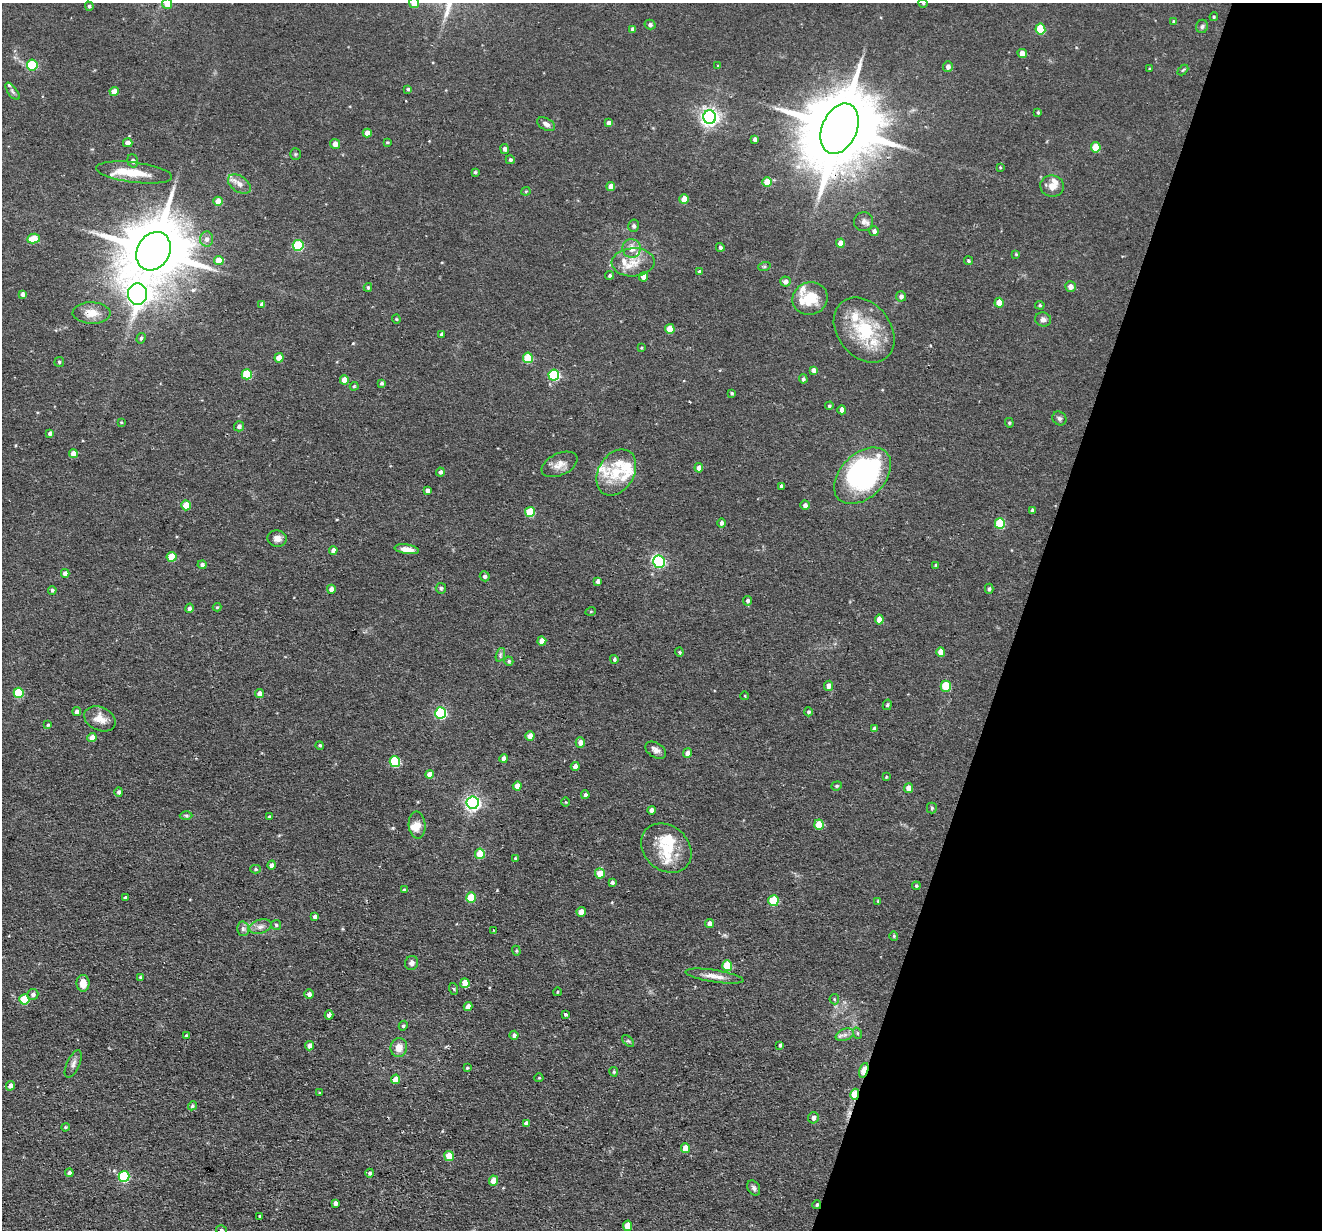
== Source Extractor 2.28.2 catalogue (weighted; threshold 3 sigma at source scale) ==
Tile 8 of 4 x 4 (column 4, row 2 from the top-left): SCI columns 3959-5278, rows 2584-3811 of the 5278 x 5295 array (HDU 1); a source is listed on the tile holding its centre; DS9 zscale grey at full resolution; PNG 1324 x 1232 px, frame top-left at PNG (2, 3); each listed source drawn as its Kron ellipse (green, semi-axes under 4 px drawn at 4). Shown black and unused: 23% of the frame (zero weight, under 2 of 3 exposures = <1% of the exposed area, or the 3 px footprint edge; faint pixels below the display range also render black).
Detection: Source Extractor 2.28.2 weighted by HDU 2 'WHT'; one run over the whole footprint, this tile lists its part. Background 0.0571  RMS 0.0069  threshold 0.031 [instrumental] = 3 sigma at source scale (4.5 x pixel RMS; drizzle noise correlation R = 1.50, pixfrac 1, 0.05/0.05 arcsec/px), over >= 5 px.
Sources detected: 264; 3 inside a brighter object's white glare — neither listed nor drawn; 17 inside a brighter listed object's ellipse — not listed separately; the other 244 listed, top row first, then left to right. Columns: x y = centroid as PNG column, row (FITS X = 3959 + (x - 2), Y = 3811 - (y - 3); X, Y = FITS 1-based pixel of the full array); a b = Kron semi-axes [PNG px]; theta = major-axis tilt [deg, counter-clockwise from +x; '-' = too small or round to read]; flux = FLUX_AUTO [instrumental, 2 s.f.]
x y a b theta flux
414 3 5 5 - 8.3
923 3 4 3 - 0.54
167 4 5 5 - 11
89 6 5 4 - 1.4
1214 17 4 4 - 0.85
1174 22 4 4 - 0.99
650 25 5 5 - 1.9
1202 26 7 6 - 1.4
633 29 4 3 - 1.9
1040 29 5 5 - 26
1022 53 4 4 - 5.5
32 65 5 5 - 39
718 66 4 3 - 0.75
948 67 5 5 - 2.7
1149 69 4 2 - 0.55
1183 70 6 3 44 0.89
408 89 4 4 - 1.1
12 91 10 4 -54 1.6
114 91 4 4 - 5.4
1038 112 3 3 - 0.86
710 117 6 6 - 310
609 123 4 4 - 4
546 124 10 6 -29 3
840 129 26 17 66 9100
367 133 4 4 - 6
755 139 4 4 - 2.3
387 142 4 3 - 0.76
128 143 5 4 - 4.2
335 144 5 5 - 5.3
1096 147 5 5 - 16
504 149 5 4 - 2.2
295 154 5 5 - 0.96
510 160 4 4 - 1.5
133 161 7 5 -74 1.9
1000 167 4 4 - 0.65
134 172 38 10 -7 16
475 172 3 3 - 1.1
767 182 5 4 - 13
239 184 13 8 -36 4.7
611 186 4 4 - 5.9
1052 186 12 10 -7 5.5
526 191 4 4 - 0.71
684 199 5 4 - 9
218 201 4 4 - 8.7
864 222 9 9 - 3.1
634 226 6 5 - 1.9
874 231 5 5 - 2.4
34 239 6 5 - 14
207 239 7 6 - 3
840 243 4 4 - 6.3
298 245 5 5 - 44
720 247 4 4 - 1.5
632 248 9 9 - 5.9
153 251 20 16 61 6500
1016 254 4 4 - 0.79
219 260 5 4 - 10
969 261 4 4 - 1.1
633 262 21 14 3 11
764 267 6 4 19 0.92
700 272 4 3 - 1.9
610 275 4 4 - 1.2
644 277 4 4 - 6.2
785 281 5 5 - 2.7
368 287 4 3 - 1.2
1070 287 5 5 - 4
23 294 4 4 - 2.3
138 294 10 9 - 400
901 296 5 5 - 2.5
810 298 18 16 23 19
999 303 5 4 - 8.6
262 304 4 4 - 3.8
1040 305 5 4 - 0.88
91 313 19 11 -2 9.3
396 319 4 4 - 0.76
1043 319 8 7 - 2.5
670 329 5 5 - 13
864 330 36 26 -52 39
441 334 4 4 - 1.4
141 338 5 4 - 1.4
641 348 3 3 - 0.64
279 358 4 4 - 9.7
528 358 5 5 - 23
59 362 5 5 - 1.1
813 370 4 4 - 2.7
247 374 5 5 - 29
554 375 5 5 - 59
803 379 4 4 - 1.4
344 380 4 4 - 6.1
382 383 4 4 - 1.3
354 386 4 3 - 0.76
732 393 3 3 - 1
829 406 4 4 - 1.1
842 410 4 4 - 4.9
1059 418 7 6 - 1.6
121 422 4 3 - 0.58
1009 423 5 4 - 0.91
239 426 5 5 - 2.5
50 433 4 4 - 1.6
73 454 4 4 - 6.5
559 464 19 11 25 6.5
699 468 4 4 - 4.3
440 472 4 4 - 1.7
616 472 25 18 59 20
863 476 33 22 44 130
781 486 4 3 - 1.7
428 490 4 4 - 6.7
186 505 5 4 - 14
805 505 5 4 - 2.4
1032 510 4 3 - 1.8
530 512 5 5 - 25
721 523 5 4 - 1.8
1000 524 5 5 - 32
277 538 9 8 - 3.9
407 549 12 4 -8 5.3
333 550 4 4 - 3.9
172 557 5 5 - 14
659 562 6 6 - 80
202 565 4 4 - 2.3
936 565 3 3 - 0.68
65 573 4 4 - 3.8
485 576 5 5 - 1.9
598 581 4 4 - 2.2
441 588 5 5 - 1.3
331 589 4 4 - 3.9
989 589 5 4 - 1.3
52 590 4 4 - 1.4
747 601 5 4 - 1.5
217 607 4 4 - 0.83
189 608 5 4 - 2
591 611 5 3 - 0.58
879 620 5 4 - 7.7
542 641 4 4 - 7.2
679 652 4 4 - 0.85
941 652 5 4 - 7.3
500 655 7 4 72 1.4
614 659 4 4 - 1.3
509 661 4 4 - 0.98
829 686 5 4 - 4.3
946 686 5 5 - 24
19 693 5 5 - 28
260 694 4 4 - 4.1
745 696 4 3 - 0.54
887 705 5 4 - 1.3
77 712 4 4 - 3.3
808 712 4 4 - 1.3
441 713 6 5 - 77
100 719 16 11 -24 8.4
48 725 4 3 - 0.94
874 729 4 4 - 2.7
530 736 5 4 - 6.1
92 737 4 4 - 5.5
580 742 5 4 - 4.2
320 745 4 4 - 1
656 750 11 7 -32 3.4
688 753 5 4 - 3.9
504 758 4 4 - 3.2
395 762 5 5 - 40
575 766 4 4 - 3
430 774 4 4 - 6
886 777 4 3 - 0.56
517 786 4 4 - 5
837 786 5 4 - 0.99
908 788 5 4 - 4.8
119 792 5 4 - 1.9
585 795 4 4 - 1.6
565 802 5 3 - 0.57
473 803 6 6 - 210
932 808 5 5 - 0.86
652 810 4 4 - 2.8
186 815 6 4 -1 1.1
269 817 3 3 - 0.92
417 825 13 8 -85 5.5
819 825 5 4 - 13
666 848 27 22 -42 24
480 854 5 5 - 16
515 858 4 4 - 1.2
272 865 4 4 - 2.6
256 869 5 4 - 1
600 873 5 5 - 12
612 882 4 3 - 1.6
916 886 4 3 - 0.96
404 890 4 4 - 0.95
471 897 5 5 - 19
125 898 4 3 - 1.7
773 901 5 5 - 29
878 901 4 4 - 0.89
581 912 5 4 - 6.4
315 916 4 4 - 2.1
710 923 4 4 - 3.5
276 925 5 5 - 1.1
260 927 11 7 16 3.4
243 929 7 6 - 2
493 930 3 2 - 0.48
894 936 4 4 - 0.79
516 951 5 4 - 0.9
412 963 7 6 - 2.4
727 966 5 5 - 21
714 976 29 6 -9 6.5
140 977 4 3 - 0.96
83 983 8 6 -89 6.7
465 983 5 4 - 12
454 989 6 3 -70 0.78
557 992 4 2 - 0.51
33 994 5 5 - 2.5
309 994 4 4 - 2.3
24 999 5 5 - 26
834 999 5 5 - 0.85
468 1007 4 4 - 4.9
566 1014 3 3 - 2.6
329 1015 4 4 - 3.9
403 1026 5 4 - 1.2
857 1033 6 3 -71 0.81
186 1035 4 3 - 0.83
514 1035 4 4 - 2.3
845 1035 9 5 20 2.7
628 1041 7 4 -43 1.2
780 1045 4 3 - 1.3
310 1046 4 4 - 3.7
399 1047 9 8 - 7.2
73 1064 15 6 65 3.1
467 1068 3 3 - 0.9
864 1070 8 3 73 22
614 1072 5 4 - 1.1
539 1078 4 4 - 0.63
395 1079 5 4 - 8.3
10 1086 5 4 - 3.4
320 1093 3 3 - 0.73
855 1094 5 3 - 22
192 1106 5 4 - 1.1
813 1118 5 5 - 2.8
526 1123 4 4 - 2.1
65 1127 4 3 - 0.95
685 1148 5 4 - 7.8
449 1156 5 5 - 12
69 1173 4 4 - 2.7
370 1173 4 4 - 1.3
124 1176 5 5 - 61
494 1181 5 4 - 9.2
754 1188 8 6 -58 1.9
335 1203 4 4 - 2.5
817 1205 4 4 - 1.2
260 1216 3 3 - 7.5
627 1226 5 4 - 9
221 1230 5 4 - 1.4
Overlapping masked pixels (flux is a lower limit): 5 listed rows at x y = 840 129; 863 476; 864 1070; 855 1094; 817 1205
Isophote crosses this tile's border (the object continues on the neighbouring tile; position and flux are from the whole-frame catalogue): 3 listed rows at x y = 414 3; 167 4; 221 1230